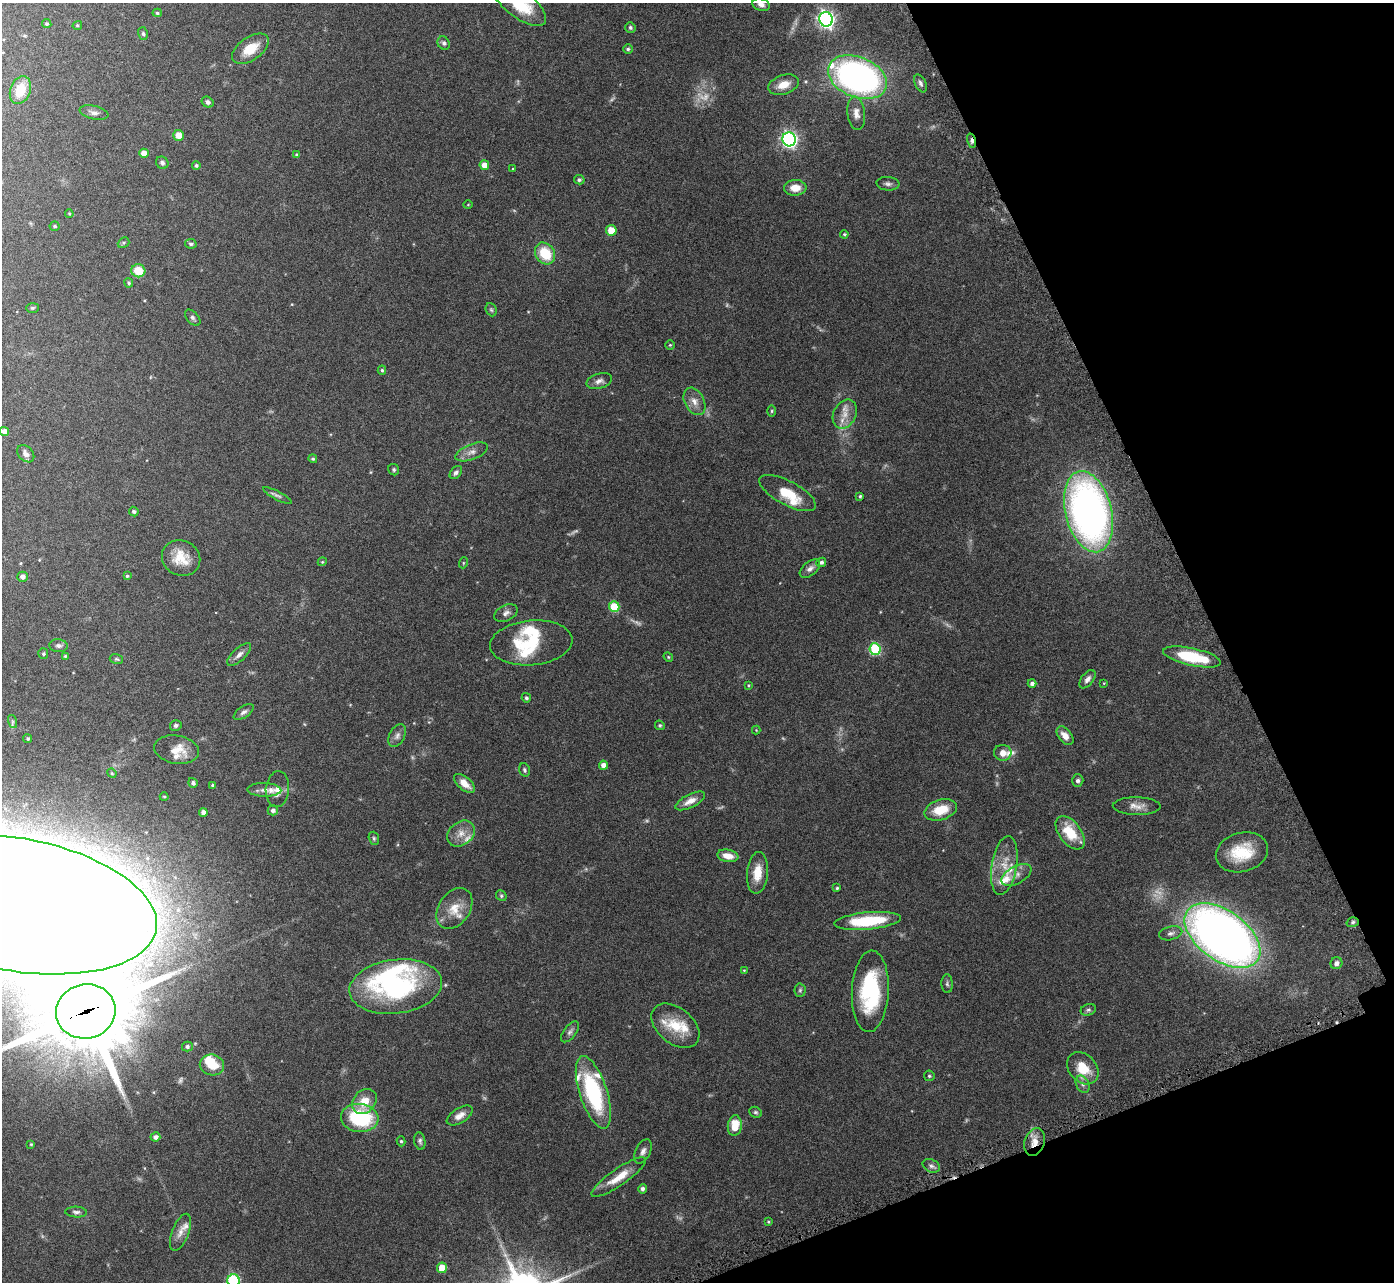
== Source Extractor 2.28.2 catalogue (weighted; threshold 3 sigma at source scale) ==
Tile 12 of 4 x 4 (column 4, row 3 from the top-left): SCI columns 4222-5613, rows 1472-2751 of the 5657 x 5637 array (HDU 1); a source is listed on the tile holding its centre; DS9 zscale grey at full resolution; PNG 1396 x 1284 px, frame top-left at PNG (2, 3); each listed source drawn as its Kron ellipse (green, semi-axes under 4 px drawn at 4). Shown black and unused: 19% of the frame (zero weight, under 4 of 7 exposures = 4% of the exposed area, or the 3 px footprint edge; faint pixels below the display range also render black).
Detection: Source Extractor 2.28.2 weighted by HDU 2 'WHT'; one run over the whole footprint, this tile lists its part. Background 0.0744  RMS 0.0036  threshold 0.0149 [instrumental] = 3 sigma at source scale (4.09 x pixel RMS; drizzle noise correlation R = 1.36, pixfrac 0.8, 0.05/0.05 arcsec/px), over >= 5 px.
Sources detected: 189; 11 too faint to see at this stretch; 2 inside a brighter object's white glare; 1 cosmic-ray / hot-pixel residue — neither listed nor drawn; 16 inside a brighter listed object's ellipse — not listed separately; the other 159 listed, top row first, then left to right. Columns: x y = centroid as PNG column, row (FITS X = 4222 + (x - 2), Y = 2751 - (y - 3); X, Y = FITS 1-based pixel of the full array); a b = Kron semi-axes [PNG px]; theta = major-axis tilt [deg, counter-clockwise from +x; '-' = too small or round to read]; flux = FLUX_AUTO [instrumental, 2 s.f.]
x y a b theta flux
520 4 31 13 -37 14
761 5 9 6 -18 1.4
157 13 4 4 - 0.48
826 19 7 6 - 120
47 24 5 4 - 0.6
77 25 5 4 - 0.47
630 27 5 5 - 0.78
143 34 6 5 - 0.57
444 43 7 6 - 0.79
250 49 21 11 35 7.1
628 49 4 4 - 0.55
857 77 31 20 -22 120
920 83 9 5 -64 0.93
783 85 16 9 18 4.2
20 90 14 10 70 7.7
207 102 6 5 - 0.85
94 113 14 6 -13 1.5
856 113 17 9 -83 2.5
178 135 5 5 - 3.6
789 139 7 6 - 100
971 141 7 4 -74 1.1
144 153 5 4 - 2.7
297 154 4 3 - 0.51
162 163 6 6 - 0.86
196 165 4 4 - 0.59
484 165 5 4 - 3.3
513 169 3 3 - 0.27
579 180 5 4 - 0.77
888 184 11 7 -4 1.2
795 188 11 8 1 4
468 205 5 3 - 0.26
69 214 4 3 - 0.34
55 226 5 5 - 0.58
611 230 5 5 - 5.1
844 234 4 4 - 0.45
124 243 6 5 - 0.51
191 244 6 5 - 0.8
545 253 11 9 -54 9.8
138 271 7 6 - 6.5
129 283 5 4 - 0.69
32 308 6 5 - 0.48
491 310 7 5 -67 0.58
193 318 10 5 -49 0.82
670 345 4 4 - 0.41
382 370 4 4 - 0.53
599 381 13 7 18 1.6
694 401 14 9 -62 2.7
772 411 5 3 - 0.4
845 414 15 11 64 3.8
4 431 4 4 - 2
472 452 17 7 21 2.2
26 454 10 7 -45 1.8
313 459 4 4 - 0.51
394 470 6 5 - 0.57
456 473 7 5 50 0.82
788 493 31 12 -28 8.3
277 496 16 4 -28 0.97
860 496 3 3 - 0.45
134 511 5 4 - 0.64
1088 512 41 23 -76 170
181 558 19 17 -27 6.9
322 562 4 3 - 0.3
821 562 5 4 - 0.9
463 563 5 3 - 0.31
810 569 12 7 39 1.6
127 576 4 4 - 0.51
22 577 5 5 - 1.3
614 607 5 5 - 13
506 613 12 7 26 1.4
531 643 41 22 5 17
58 646 9 6 -5 1
875 649 6 5 - 24
43 654 5 5 - 0.49
239 655 15 6 42 1.7
65 656 4 4 - 0.44
668 657 5 4 - 0.37
1192 657 30 8 -12 17
116 659 7 5 -15 0.49
1087 679 10 6 52 1.5
1104 683 3 3 - 0.24
1032 684 4 4 - 1.1
748 685 4 3 - 0.3
526 698 5 4 - 0.66
244 712 11 5 33 1
13 722 7 4 -72 0.53
176 725 6 5 - 0.82
660 725 5 4 - 0.45
756 730 4 4 - 0.29
397 736 12 7 62 1.5
1065 736 11 6 -51 2.7
28 739 4 4 - 0.58
177 750 22 14 -10 4.9
1003 753 9 8 - 2.7
603 765 4 4 - 1.9
524 770 7 5 -74 0.65
112 773 5 4 - 0.41
1078 780 6 5 - 0.8
193 783 5 4 - 0.87
464 783 12 6 -40 3.7
213 785 3 3 - 0.58
277 789 18 11 85 2.7
264 790 17 7 -1 1.8
164 797 4 4 - 0.36
690 801 16 6 27 2.8
1137 806 24 9 -1 2.9
273 810 5 5 - 1
941 810 17 10 18 7.3
203 812 4 4 - 1.6
1070 833 19 11 -53 9.3
461 834 15 11 37 3.5
374 838 7 5 -70 0.6
1242 852 26 19 16 13
728 856 10 6 -9 3.4
1004 865 30 12 81 6.7
757 873 21 10 85 5.6
1016 875 16 8 29 2.3
837 888 3 3 - 0.41
501 896 6 5 - 0.51
14 904 145 66 -10 5900
454 908 22 15 55 5.8
868 921 33 8 5 18
1353 922 6 4 18 0.63
1171 933 12 6 14 1.3
1222 935 43 25 -36 300
1336 963 6 5 - 1.4
744 970 4 3 - 0.24
947 984 9 5 -87 0.74
396 986 47 27 7 60
800 990 7 5 87 0.62
870 991 41 18 87 29
1088 1010 8 5 19 0.7
86 1011 30 27 13 2900
675 1026 27 18 -39 9.3
570 1032 12 6 53 1.1
187 1046 5 5 - 0.9
212 1065 12 10 -10 6.4
1083 1068 18 13 -47 7.9
929 1076 5 5 - 0.53
1083 1084 9 6 -63 1.2
593 1092 38 13 -72 32
364 1101 14 11 49 5.5
755 1112 6 5 - 0.58
460 1115 14 7 32 2.5
360 1118 19 14 -6 25
735 1126 10 7 84 6.3
155 1137 5 4 - 1.3
401 1141 5 4 - 0.53
420 1141 9 5 -80 0.84
1035 1142 14 10 70 3.6
31 1144 3 3 - 0.35
643 1151 13 7 63 1.5
931 1166 9 6 -26 1.1
619 1177 32 8 35 6.3
642 1189 5 4 - 0.87
76 1212 11 5 -3 0.95
768 1222 4 3 - 0.34
180 1232 19 8 69 2.9
442 1268 5 5 - 5.1
233 1281 6 6 - 33
Overlapping masked pixels (flux is a lower limit): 5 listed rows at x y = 971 141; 14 904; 1353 922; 86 1011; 1035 1142
Isophote crosses this tile's border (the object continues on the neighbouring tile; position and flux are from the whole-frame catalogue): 4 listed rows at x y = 520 4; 761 5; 14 904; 233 1281